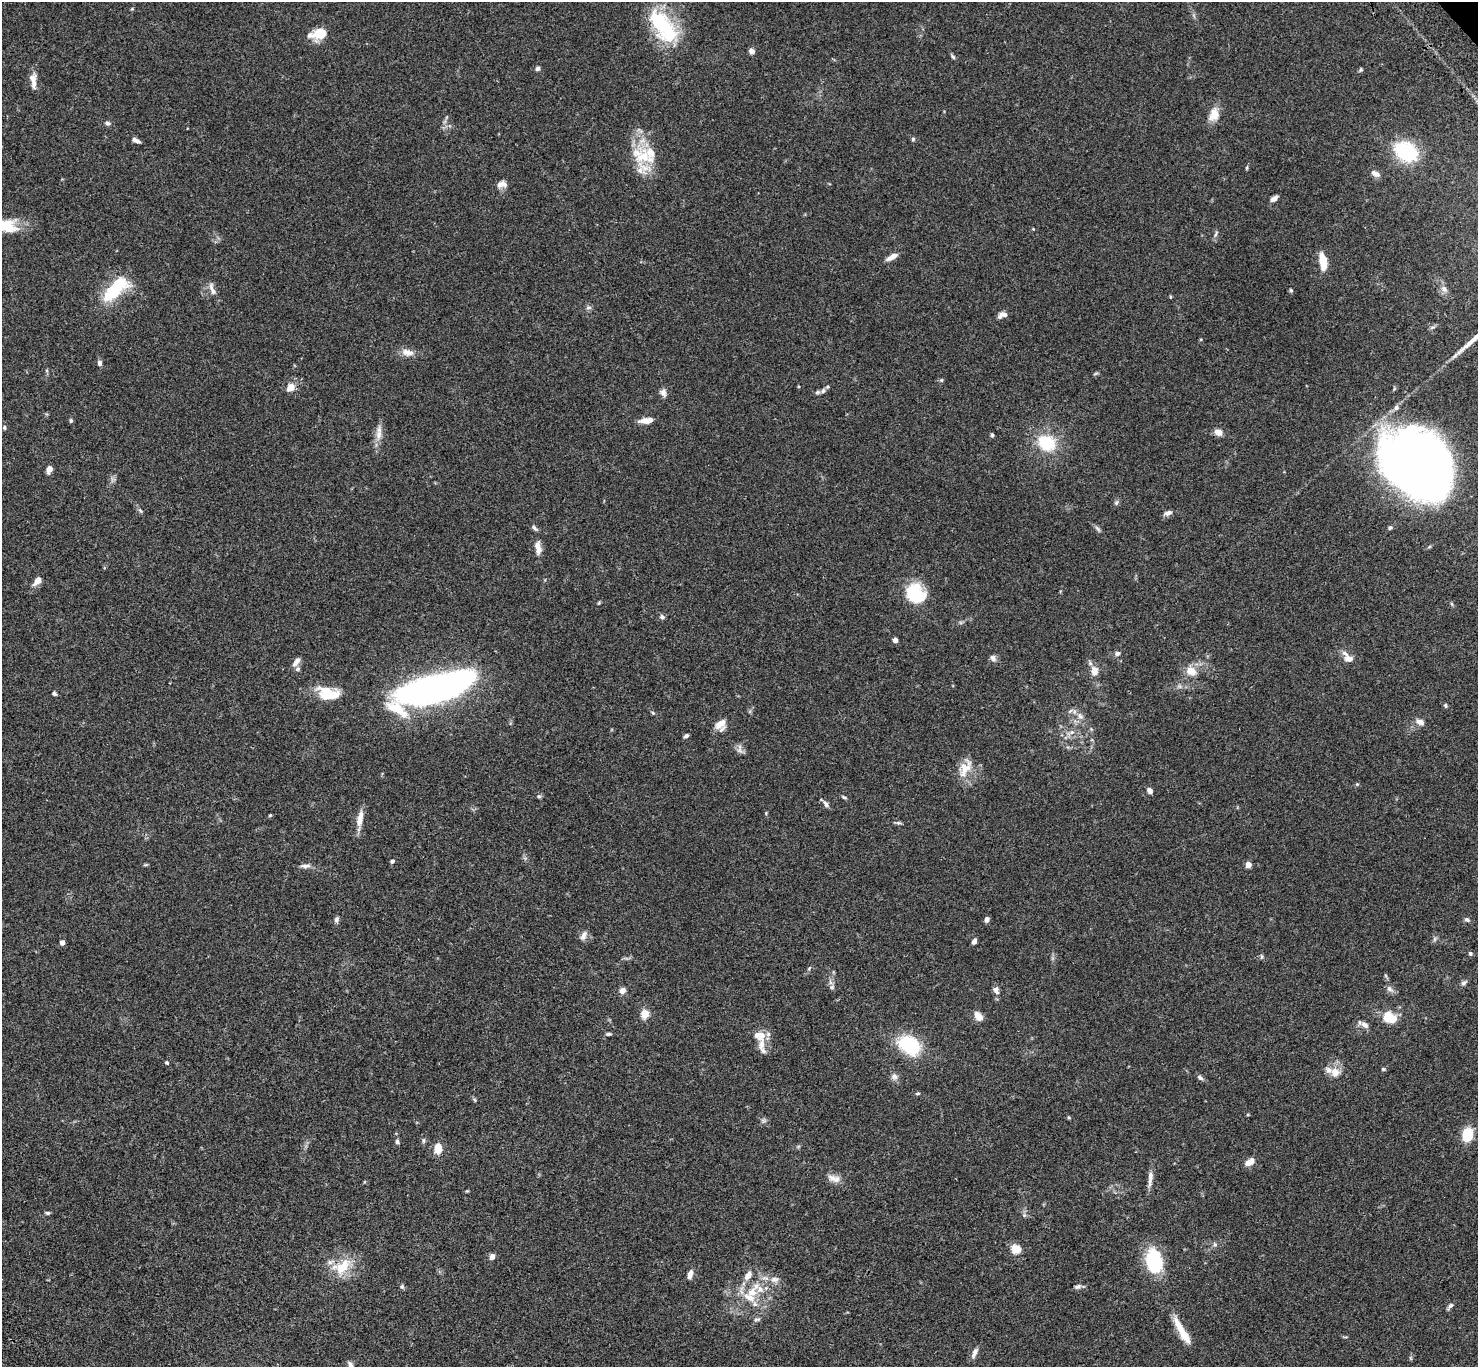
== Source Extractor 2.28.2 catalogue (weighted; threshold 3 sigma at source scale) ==
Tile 7 of 4 x 4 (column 3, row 2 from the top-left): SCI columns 3057-4532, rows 3115-4479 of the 6108 x 6088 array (HDU 1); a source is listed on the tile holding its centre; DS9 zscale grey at full resolution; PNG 1480 x 1369 px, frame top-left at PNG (2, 2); no overlay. Shown black and unused: <1% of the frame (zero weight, under 3 of 4 exposures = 6% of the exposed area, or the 3 px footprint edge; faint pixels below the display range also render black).
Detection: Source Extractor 2.28.2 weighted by HDU 2 'WHT'; one run over the whole footprint, this tile lists its part. Background 0.0604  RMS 0.0053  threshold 0.0237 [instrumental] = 3 sigma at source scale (4.5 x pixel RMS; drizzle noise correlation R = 1.50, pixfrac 1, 0.05/0.05 arcsec/px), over >= 5 px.
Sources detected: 163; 5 inside a brighter object's white glare — not listed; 18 inside a brighter listed object's ellipse — not listed separately; the other 140 listed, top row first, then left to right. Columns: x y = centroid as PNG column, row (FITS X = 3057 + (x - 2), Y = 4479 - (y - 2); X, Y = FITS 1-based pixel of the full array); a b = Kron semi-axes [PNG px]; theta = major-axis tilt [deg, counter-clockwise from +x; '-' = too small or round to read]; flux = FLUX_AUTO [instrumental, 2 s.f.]
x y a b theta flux
663 25 47 24 -59 38
320 33 17 12 20 8.9
752 51 5 4 - 3.2
953 57 7 4 -54 0.91
538 68 5 5 - 1.5
1361 70 6 4 87 0.72
32 78 11 9 82 3.4
1214 114 18 12 77 6.5
108 123 7 5 -8 1.2
913 139 5 5 - 0.77
136 140 10 5 -28 1.9
1406 151 29 20 -28 30
643 157 27 25 59 20
1246 168 5 3 - 0.54
1375 174 13 7 -28 2.4
504 184 10 7 -57 2.1
1274 199 8 5 35 2.2
5 225 34 16 9 16
1216 234 10 3 68 1
892 257 15 5 28 3
1323 262 21 8 -82 7.7
1444 289 10 7 -44 2.2
1291 290 5 4 - 0.67
213 291 10 7 -66 2.3
113 292 37 16 46 24
588 308 9 4 1 1
1003 314 11 6 -11 2
1201 339 4 3 - 0.46
407 352 18 9 -9 4.3
100 363 8 6 -68 1.4
1096 373 7 3 19 0.63
941 380 6 5 - 0.77
290 387 10 8 48 4.7
823 391 8 5 63 1.3
663 392 10 8 -67 2.4
71 420 6 4 -89 0.72
646 420 16 6 7 5
4 427 6 4 90 0.74
1218 432 9 7 -32 3.3
378 435 13 8 84 4
992 435 5 5 - 0.76
1046 443 18 15 -29 22
1415 467 67 52 -48 420
49 470 8 5 71 2.7
1116 502 7 6 - 1.1
140 511 7 4 -45 0.82
1168 513 11 6 18 1.9
534 528 10 4 -50 1.2
1390 528 6 4 49 0.85
1098 529 11 4 -45 1.2
538 547 17 7 -81 4.1
37 581 12 7 48 3.5
914 592 18 15 82 26
1452 604 6 4 -70 0.62
662 617 6 5 - 1.5
895 640 5 4 - 1.9
1117 653 7 5 14 1.4
993 658 10 7 -49 1.8
1349 659 11 8 -10 3.3
296 662 14 6 54 2.7
1094 671 13 10 -80 4.2
1191 671 11 10 - 6.5
429 688 53 23 7 220
54 694 6 4 -19 0.91
328 694 25 13 -8 16
1445 705 6 4 -62 0.82
653 713 5 4 - 0.62
1080 716 11 7 -60 2.7
1420 722 11 7 -22 2.9
720 724 14 8 39 5.5
1071 732 8 6 20 1.8
686 736 6 4 38 1.3
740 750 9 7 -74 2.1
965 768 27 14 61 8.7
1357 784 5 4 - 0.61
1150 790 7 5 -57 2.1
539 796 6 5 - 0.93
844 797 8 4 -30 0.81
826 804 10 5 -52 1.7
270 815 5 4 - 0.49
360 819 22 7 79 5.5
898 823 7 5 -7 0.98
392 861 5 4 - 0.92
1248 864 4 4 - 6.3
145 865 6 4 18 0.57
305 866 14 6 5 2.3
337 919 8 6 61 1.3
987 919 6 5 - 1.7
1467 919 7 5 -26 1.2
583 936 12 7 66 2.4
1435 939 7 4 89 0.91
974 941 6 5 - 2.1
62 942 5 5 - 2
1470 953 5 5 - 0.93
1262 956 8 4 -90 0.76
809 968 7 3 54 0.66
1464 983 9 5 32 1.4
832 987 7 6 - 1.3
1390 989 10 7 -34 1.9
996 990 12 7 -59 2
622 991 7 6 - 2.9
645 1014 8 7 - 6.2
978 1016 10 7 -49 5
1388 1017 14 11 41 9.1
1365 1025 12 7 -38 2.3
608 1034 7 4 1 0.91
759 1035 17 12 -24 6.2
909 1045 17 12 -32 42
167 1063 5 4 - 0.7
1383 1069 5 5 - 0.63
1335 1072 13 12 - 5.5
894 1076 8 8 - 2.2
1200 1078 8 5 -32 1.4
918 1093 6 4 1 0.71
1248 1115 5 3 - 0.47
1069 1117 5 4 - 0.56
1467 1134 11 9 81 15
424 1140 7 4 84 0.92
397 1142 6 5 - 1.2
438 1148 10 7 81 7.3
1249 1162 11 7 34 4
1150 1177 19 6 85 3.5
833 1178 16 8 -22 3.8
48 1213 6 4 -14 0.86
1024 1215 6 4 -47 0.88
1215 1244 6 5 - 0.99
1016 1249 5 5 - 27
492 1256 6 5 - 2.4
1154 1261 20 12 -82 42
343 1267 27 15 45 13
690 1274 9 5 76 3
748 1276 12 8 55 3.5
774 1279 11 8 3 2.9
402 1286 6 5 - 0.94
1078 1287 9 5 15 1.4
752 1292 17 13 47 9.3
1451 1305 7 5 43 1.4
757 1319 10 4 5 0.96
1179 1326 28 9 -61 8.2
974 1353 16 6 67 2.5
Isophote crosses this tile's border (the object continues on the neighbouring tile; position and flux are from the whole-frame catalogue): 1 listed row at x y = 5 225